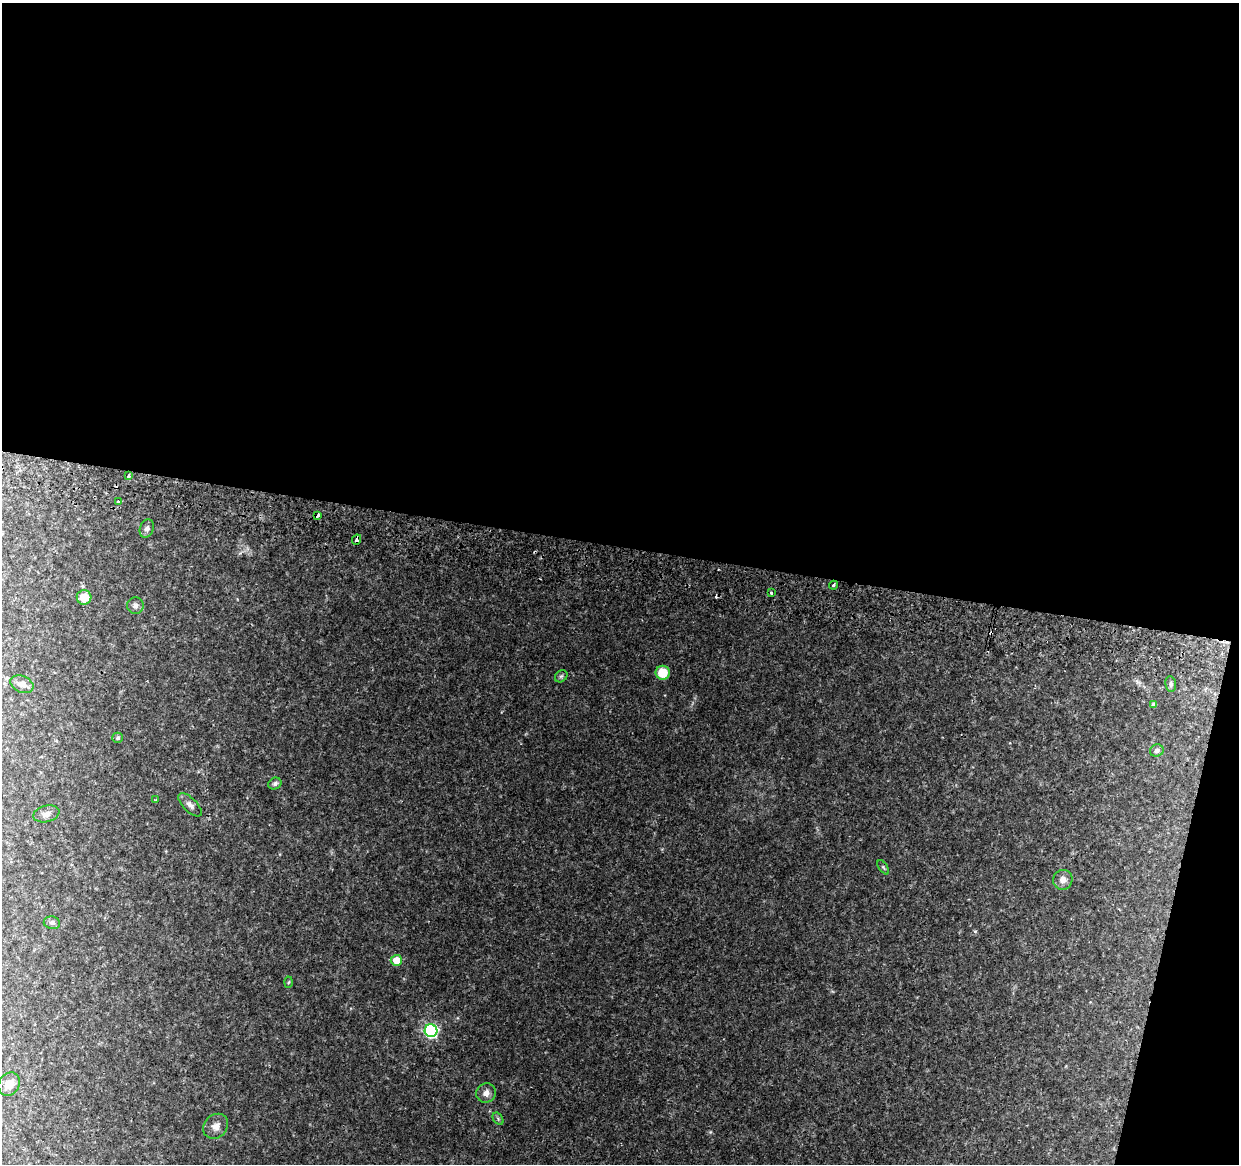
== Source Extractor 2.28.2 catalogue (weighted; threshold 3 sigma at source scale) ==
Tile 4 of 4 x 4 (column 4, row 1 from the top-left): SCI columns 3730-4966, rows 3816-4977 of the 4976 x 5248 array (HDU 1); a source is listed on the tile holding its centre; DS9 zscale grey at full resolution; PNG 1241 x 1166 px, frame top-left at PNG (2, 3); each listed source drawn as its Kron ellipse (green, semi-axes under 4 px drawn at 4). Shown black and unused: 49% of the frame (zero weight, under 2 of 3 exposures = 3% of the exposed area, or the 3 px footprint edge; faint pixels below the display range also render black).
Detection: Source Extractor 2.28.2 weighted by HDU 2 'WHT'; one run over the whole footprint, this tile lists its part. Background 0.0401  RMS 0.0039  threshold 0.0178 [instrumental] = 3 sigma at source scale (4.5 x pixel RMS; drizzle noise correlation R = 1.50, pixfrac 1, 0.0396/0.0396 arcsec/px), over >= 5 px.
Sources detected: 33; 3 cosmic-ray / hot-pixel residue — neither listed nor drawn; the other 30 listed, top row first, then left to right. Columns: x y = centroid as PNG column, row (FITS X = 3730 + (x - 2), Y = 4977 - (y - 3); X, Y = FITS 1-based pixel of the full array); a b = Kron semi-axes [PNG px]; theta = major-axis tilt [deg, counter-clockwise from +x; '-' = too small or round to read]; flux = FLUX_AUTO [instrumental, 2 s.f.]
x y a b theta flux
128 476 3 3 - 1.7
118 501 3 3 - 1.2
317 515 4 3 - 2.2
147 529 9 7 71 1.3
357 540 5 4 - 1.6
834 585 4 3 - 1.4
771 593 3 2 - 0.65
84 597 7 7 - 5.8
135 606 8 8 - 1.5
663 673 7 7 - 9.3
561 676 7 5 43 0.75
22 684 12 8 -22 2.9
1171 684 8 5 -84 0.83
1154 705 4 4 - 1.5
118 738 5 5 - 0.73
1157 751 7 6 - 1.1
275 784 7 5 32 0.98
156 800 4 3 - 0.3
190 805 15 7 -45 1.9
46 814 13 8 14 2.2
883 867 8 4 -55 0.56
1063 880 10 9 - 2.5
52 923 8 6 -11 1
396 960 5 5 - 6.8
289 982 5 3 - 0.42
431 1031 6 6 - 74
9 1084 12 10 55 4.3
486 1093 10 9 - 2.3
498 1119 7 4 -57 0.64
216 1126 13 11 45 2.9
Overlapping masked pixels (flux is a lower limit): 3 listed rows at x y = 317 515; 357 540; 834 585